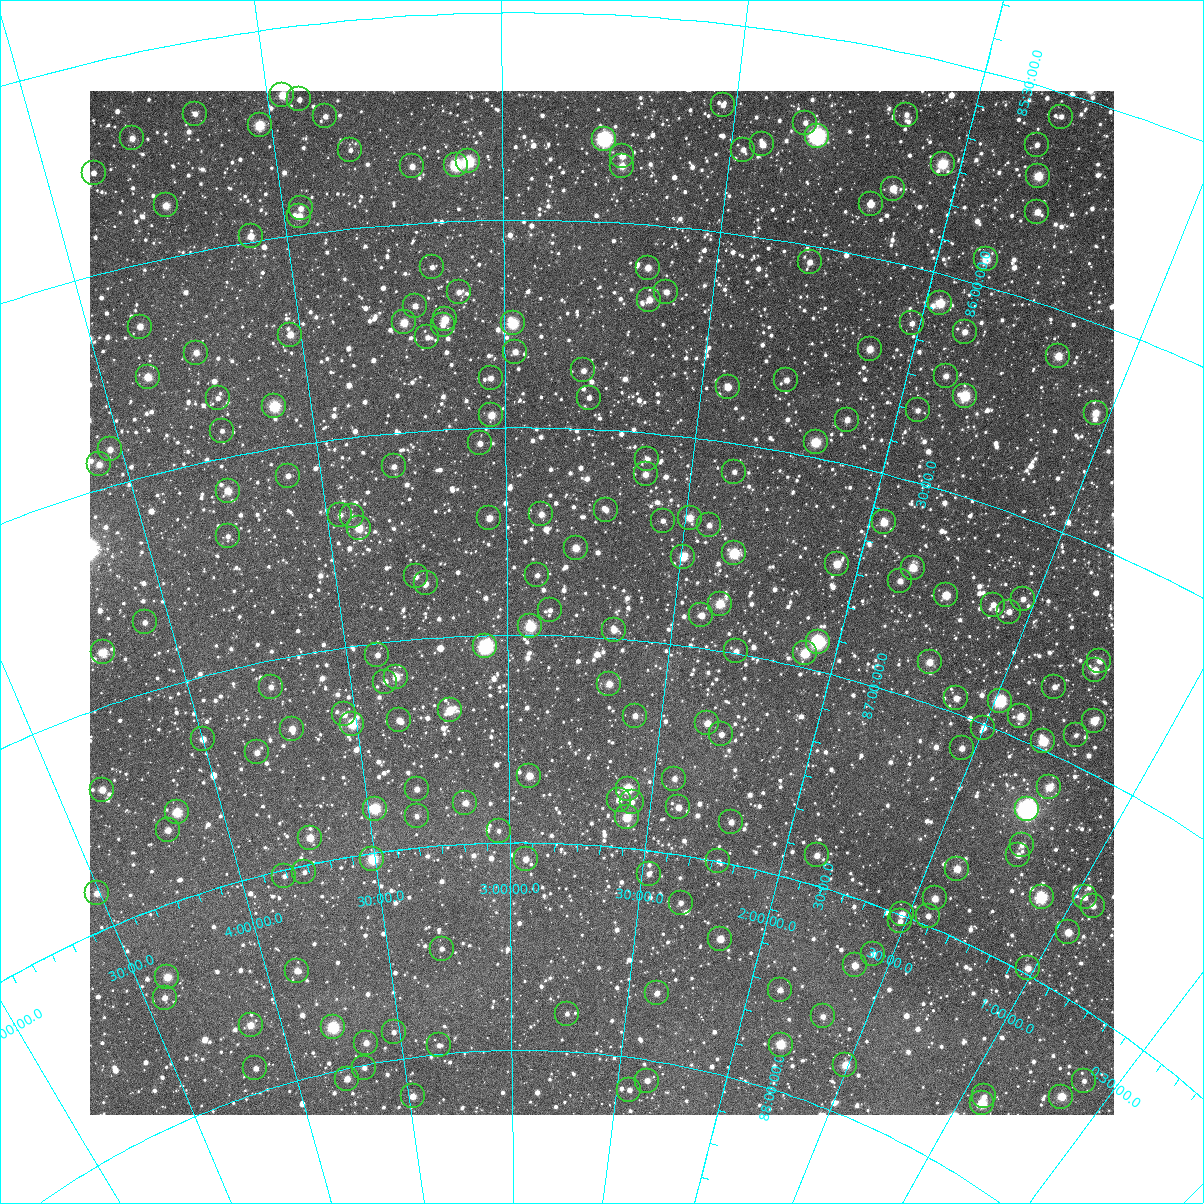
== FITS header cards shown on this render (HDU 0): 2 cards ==
NAXIS1  =                 1024
NAXIS2  =                 1024

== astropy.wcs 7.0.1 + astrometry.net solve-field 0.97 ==
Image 1024 x 1024 px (HDU 0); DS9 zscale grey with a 90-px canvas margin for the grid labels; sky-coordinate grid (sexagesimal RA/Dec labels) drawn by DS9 from the SOLVED WCS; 208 Tycho-2 reference stars matched to detected sources circled (green)
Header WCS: RA---TAN-SIP/DEC--TAN-SIP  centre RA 02:43:05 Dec +86:55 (40.77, +86.92 deg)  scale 8.67 arcsec/px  FOV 148.0' x 148.0'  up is +176 deg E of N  parity flipped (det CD > 0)
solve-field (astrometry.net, Tycho-2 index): VERIFIED the header's WCS against the Tycho-2 star catalogue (verified at 6 index scales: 9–208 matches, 0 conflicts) and refined it, rather than solving blind
Solved WCS: RA---TAN-SIP/DEC--TAN-SIP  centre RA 02:43:04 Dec +86:55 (40.77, +86.92 deg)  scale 8.67 arcsec/px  FOV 148.0' x 148.1'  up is +176 deg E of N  parity flipped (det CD > 0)
The solver's refit moves the header's centre by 0.53 arcsec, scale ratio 1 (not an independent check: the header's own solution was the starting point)
Tycho-2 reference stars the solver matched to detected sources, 208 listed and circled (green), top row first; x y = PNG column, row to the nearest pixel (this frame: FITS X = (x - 90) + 1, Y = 1024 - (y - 91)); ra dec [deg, ICRS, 3 dp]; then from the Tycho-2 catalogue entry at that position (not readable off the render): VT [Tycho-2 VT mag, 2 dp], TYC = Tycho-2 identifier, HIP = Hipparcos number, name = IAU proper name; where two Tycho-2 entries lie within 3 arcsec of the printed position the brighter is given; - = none
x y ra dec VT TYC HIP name
282 95 52.008 +85.661 10.07 4620-1043-1 - -
299 99 51.489 +85.677 12.14 4620-1077-1 - -
723 105 37.894 +85.695 11.62 4620-451-1 - -
195 114 54.859 +85.673 11.64 4620-1019-1 - -
906 115 32.066 +85.646 11.88 4620-579-1 - -
325 116 50.721 +85.724 11.71 4620-804-1 - -
1061 117 27.351 +85.556 11.92 4619-1295-1 - -
805 123 35.197 +85.710 11.99 4620-496-1 - -
260 125 52.871 +85.725 9.43 4620-1039-1 - -
817 136 34.749 +85.736 7.09 4620-542-1 10800 -
132 138 56.988 +85.700 11.11 4620-1087-1 - -
604 139 41.643 +85.799 7.84 4620-850-1 12952 -
762 144 36.466 +85.777 11.09 4620-503-1 - -
1037 145 27.828 +85.638 11.72 4619-1398-1 - -
350 150 50.027 +85.811 12.44 4620-818-1 - -
743 150 37.071 +85.796 11.70 4620-627-1 - -
622 156 41.025 +85.838 10.76 4620-884-1 - -
468 161 46.145 +85.857 8.79 4620-758-1 - -
943 164 30.577 +85.742 9.24 4620-513-1 9504 -
456 165 46.563 +85.864 8.79 4620-674-1 14428 -
412 166 48.029 +85.863 11.29 4620-831-1 - -
622 166 41.018 +85.863 10.68 4620-757-1 - -
94 173 58.458 +85.761 11.98 4620-1139-1 - -
1038 176 27.490 +85.709 9.73 4619-1135-1 - -
893 189 31.974 +85.827 10.45 4620-410-1 - -
871 204 32.599 +85.875 10.53 4620-685-1 - -
166 205 56.365 +85.876 10.45 4620-1221-1 - -
301 208 51.906 +85.938 11.53 4620-25-1 - -
1037 212 27.178 +85.792 10.70 4619-2027-1 - -
299 216 51.982 +85.957 11.42 4620-37-1 - -
251 236 53.731 +85.986 10.89 4620-73-1 - -
986 259 28.373 +85.936 9.88 4619-2279-1 - -
810 262 34.264 +86.040 11.18 4620-311-1 - -
432 267 47.555 +86.108 12.36 4620-115-1 - -
648 268 39.884 +86.103 10.79 4620-506-1 - -
459 292 46.636 +86.171 11.69 4620-49-1 - -
666 292 39.155 +86.157 11.54 4620-786-1 - -
649 300 39.746 +86.180 11.11 4620-568-1 - -
940 303 29.497 +86.068 9.62 4619-1893-1 - -
415 306 48.233 +86.198 11.43 4620-47-1 - -
445 319 47.189 +86.235 10.23 4620-127-1 - -
404 322 48.690 +86.236 10.31 4620-29-1 - -
513 323 44.693 +86.249 9.09 4620-935-1 - -
912 323 30.285 +86.133 11.53 4620-416-1 - -
443 325 47.268 +86.249 12.01 4620-15-1 - -
140 327 58.175 +86.147 10.97 4620-95-1 - -
965 332 28.390 +86.119 11.40 4619-2003-1 - -
290 335 52.883 +86.236 10.77 4620-119-1 - -
427 337 47.858 +86.276 11.89 4624-242-1 - -
870 349 31.545 +86.216 10.53 4620-446-1 - -
515 352 44.598 +86.318 11.50 4624-130-1 - -
196 353 56.395 +86.238 11.30 4620-7-1 - -
1058 356 24.954 +86.106 10.07 4619-1798-1 - -
583 370 42.014 +86.359 11.45 4624-156-1 - -
946 376 28.608 +86.234 11.25 4619-2268-1 - -
148 377 58.345 +86.269 10.18 4624-167-1 - -
491 378 45.545 +86.380 11.40 4624-232-1 - -
786 380 34.346 +86.329 11.52 4624-299-1 - -
728 387 36.501 +86.367 10.52 4624-58-1 - -
965 396 27.729 +86.266 9.12 4623-354-1 - -
218 398 55.953 +86.356 12.09 4624-587-1 - -
589 398 41.754 +86.424 12.07 4624-280-1 - -
274 406 53.889 +86.400 9.06 4624-434-1 16754 -
918 410 29.275 +86.332 11.71 4623-478-1 - -
1096 413 22.980 +86.203 10.57 4619-1636-1 - -
491 415 45.541 +86.470 10.40 4624-373-1 - -
847 420 31.790 +86.394 11.12 4624-56-1 - -
222 431 56.048 +86.435 12.40 4624-37-1 - -
816 442 32.798 +86.463 9.55 4624-64-1 - -
480 443 46.022 +86.537 11.95 4624-371-1 - -
110 449 60.419 +86.414 11.05 4625-47-1 - -
647 459 39.306 +86.563 11.74 4624-166-1 - -
99 464 60.983 +86.442 11.10 4625-235-1 - -
394 466 49.530 +86.580 11.82 4624-395-1 - -
734 472 35.768 +86.568 11.75 4624-288-1 - -
646 474 39.315 +86.599 11.16 4624-150-1 - -
288 476 53.813 +86.570 11.77 4624-27-1 - -
228 491 56.308 +86.579 10.36 4624-63-1 - -
606 510 40.822 +86.692 11.83 4624-375-1 - -
541 514 43.523 +86.709 11.23 4624-415-1 - -
340 515 51.928 +86.682 11.94 4624-594-1 - -
352 516 51.450 +86.688 12.48 4624-592-1 - -
489 518 45.710 +86.717 11.00 4624-392-1 - -
690 518 37.321 +86.692 10.45 4624-148-1 - -
663 521 38.418 +86.707 11.84 4624-387-1 - -
884 522 29.410 +86.613 10.10 4623-636-1 - -
709 525 36.469 +86.704 11.68 4624-469-1 - -
359 528 51.209 +86.720 10.38 4624-581-1 - -
228 536 56.687 +86.686 12.63 4624-615-1 - -
576 548 42.032 +86.787 10.55 4624-298-1 - -
734 553 35.255 +86.762 9.20 4624-343-1 - -
683 557 37.388 +86.787 9.96 4624-453-1 - -
837 564 30.876 +86.738 10.10 4624-277-1 - -
913 568 27.745 +86.699 10.01 4623-320-1 - -
537 575 43.672 +86.855 11.97 4624-342-1 - -
416 576 48.992 +86.849 11.89 4624-566-1 - -
900 581 28.107 +86.739 11.16 4623-311-1 - -
426 583 48.572 +86.868 12.12 4624-565-1 - -
946 595 26.075 +86.739 10.19 4623-532-1 - -
1023 599 22.973 +86.684 11.54 4623-38-1 - -
720 604 35.518 +86.888 9.90 4624-220-1 - -
993 605 24.059 +86.723 11.63 4623-370-1 - -
550 610 43.080 +86.939 12.72 4624-552-1 - -
1009 612 23.328 +86.725 11.68 4623-417-1 - -
701 615 36.253 +86.921 11.28 4624-332-1 - -
145 622 61.035 +86.838 12.26 4625-259-1 - -
530 626 43.953 +86.979 9.24 4624-402-1 - -
614 630 40.129 +86.979 10.91 4624-261-1 - -
818 642 30.895 +86.932 8.15 4624-412-1 9614 -
485 646 46.033 +87.026 7.89 4624-596-1 14285 -
736 651 34.441 +86.993 11.54 4624-437-1 - -
103 652 63.166 +86.876 10.58 4625-252-1 - -
805 653 31.347 +86.966 9.61 4624-334-1 - -
377 655 51.059 +87.028 11.74 4624-964-1 - -
1099 661 18.991 +86.747 11.26 4623-545-1 - -
930 662 25.821 +86.904 10.59 4623-599-1 - -
1095 670 18.992 +86.773 10.45 4623-334-1 - -
396 677 50.304 +87.086 10.31 4624-937-1 - -
385 682 50.840 +87.094 11.43 4624-663-1 - -
609 684 40.160 +87.110 10.75 4624-439-1 - -
271 687 56.208 +87.063 11.93 4624-908-1 - -
1054 687 20.282 +86.850 11.48 4623-493-1 - -
956 698 24.154 +86.965 11.18 4623-497-1 - -
1000 701 22.255 +86.933 8.49 4623-801-1 6913 -
450 710 47.857 +87.176 10.01 4624-644-1 - -
344 714 53.002 +87.160 11.31 4624-942-1 - -
635 716 38.771 +87.180 11.45 4624-563-1 - -
1020 716 21.144 +86.949 10.33 4623-528-1 - -
399 720 50.368 +87.191 11.11 4624-898-1 - -
1094 721 18.068 +86.884 10.40 4623-511-1 - -
707 723 35.214 +87.176 11.03 4624-404-1 - -
352 724 52.688 +87.185 9.58 4624-972-1 - -
983 728 22.503 +87.008 11.45 4623-521-1 - -
292 729 55.625 +87.172 11.02 4624-656-1 - -
721 734 34.453 +87.197 11.95 4624-287-1 - -
1076 735 18.518 +86.934 12.29 4623-386-1 - -
203 739 59.950 +87.147 11.51 4624-688-1 - -
1043 741 19.735 +86.980 9.41 4623-608-1 - -
962 748 23.092 +87.073 11.28 4623-719-1 - -
257 752 57.565 +87.210 11.43 4624-933-1 - -
529 776 43.936 +87.339 10.58 4624-41-1 - -
674 779 36.433 +87.320 11.49 4624-579-1 - -
1049 787 18.567 +87.075 10.42 4623-597-1 - -
417 789 49.826 +87.359 11.76 4624-775-1 - -
628 789 38.786 +87.358 9.38 4624-89-1 - -
102 790 65.388 +87.187 11.09 4625-387-1 - -
619 800 39.201 +87.387 11.25 4624-43-1 - -
632 802 38.473 +87.389 12.22 4624-25-1 - -
465 803 47.321 +87.401 11.52 4624-988-1 - -
678 807 36.013 +87.387 11.32 4624-577-1 - -
375 809 52.148 +87.395 9.16 4624-838-1 16191 -
1027 809 19.055 +87.145 6.31 4623-907-1 5928 -
177 812 62.245 +87.298 9.63 4625-364-1 19372 -
417 816 49.968 +87.424 11.87 4624-770-1 - -
627 817 38.681 +87.427 10.00 4624-245-1 12003 -
731 822 33.121 +87.401 11.33 4624-493-1 - -
168 830 62.962 +87.331 11.03 4625-516-1 - -
499 831 45.588 +87.471 12.49 4624-992-1 - -
310 838 55.811 +87.438 10.53 4624-828-1 - -
1022 845 18.546 +87.229 12.01 4623-872-1 - -
817 855 28.257 +87.429 11.21 4623-131-1 - -
1018 855 18.506 +87.255 11.73 4623-562-1 - -
372 859 52.648 +87.514 9.35 4624-935-1 - -
526 859 44.105 +87.540 11.50 4624-873-1 - -
718 861 33.397 +87.499 12.40 4624-51-1 - -
957 869 21.034 +87.346 10.32 4623-727-1 - -
304 872 56.496 +87.516 12.32 4624-1036-1 - -
649 874 37.134 +87.555 12.15 4624-159-1 - -
284 876 57.633 +87.515 12.49 4624-1070-1 - -
97 893 67.635 +87.413 10.93 4625-667-1 - -
1042 897 16.423 +87.319 8.85 4623-839-1 5122 -
1085 897 14.525 +87.270 11.67 4623-632-1 - -
935 898 21.506 +87.433 10.85 4623-882-1 - -
681 903 35.083 +87.614 12.19 4624-165-1 - -
1093 906 13.958 +87.277 11.45 4623-725-1 - -
902 914 22.845 +87.498 11.17 4623-199-1 - -
928 916 21.471 +87.477 11.85 4623-193-1 - -
900 921 22.782 +87.515 12.04 4623-177-1 - -
1068 932 14.371 +87.362 10.84 4623-578-1 - -
720 939 32.404 +87.681 10.52 4624-195-1 - -
442 949 49.225 +87.748 12.07 4624-1108-1 - -
873 954 23.529 +87.612 11.37 4623-257-1 - -
855 965 24.310 +87.653 10.71 4623-5-1 - -
1028 968 15.298 +87.486 11.00 4623-815-1 - -
297 971 58.197 +87.744 11.07 4624-1094-1 - -
167 977 65.741 +87.664 10.31 4625-773-1 - -
780 990 28.138 +87.766 11.41 4623-37-1 - -
657 993 35.625 +87.837 11.95 4624-1085-1 - -
165 998 66.340 +87.708 11.27 4625-772-1 - -
567 1014 41.319 +87.909 12.42 4624-1083-1 - -
823 1016 25.101 +87.795 11.79 4623-221-1 - -
251 1025 61.914 +87.840 10.80 4625-758-1 - -
333 1027 56.787 +87.897 8.90 4624-1099-1 17673 -
394 1032 52.889 +87.934 12.30 4624-1118-1 - -
366 1043 54.835 +87.949 11.15 4624-1104-1 - -
439 1045 49.957 +87.979 11.95 4624-1090-1 - -
781 1045 27.082 +87.891 9.77 4623-1208-1 8397 -
845 1065 22.644 +87.886 10.16 4623-297-1 - -
255 1068 62.461 +87.942 11.73 4625-785-1 - -
364 1068 55.268 +88.007 11.90 4624-1122-1 - -
347 1079 56.583 +88.024 10.97 4624-1121-1 - -
647 1081 35.363 +88.049 11.52 4624-1074-1 - -
1084 1081 9.213 +87.643 12.75 4623-123-1 - -
629 1090 36.533 +88.078 11.96 4624-1075-1 - -
413 1096 52.215 +88.094 10.77 4624-1109-1 - -
984 1096 13.779 +87.806 11.83 4623-295-1 - -
1061 1097 9.765 +87.706 10.16 4623-243-1 - -
982 1103 13.668 +87.823 9.46 4623-269-1 - -